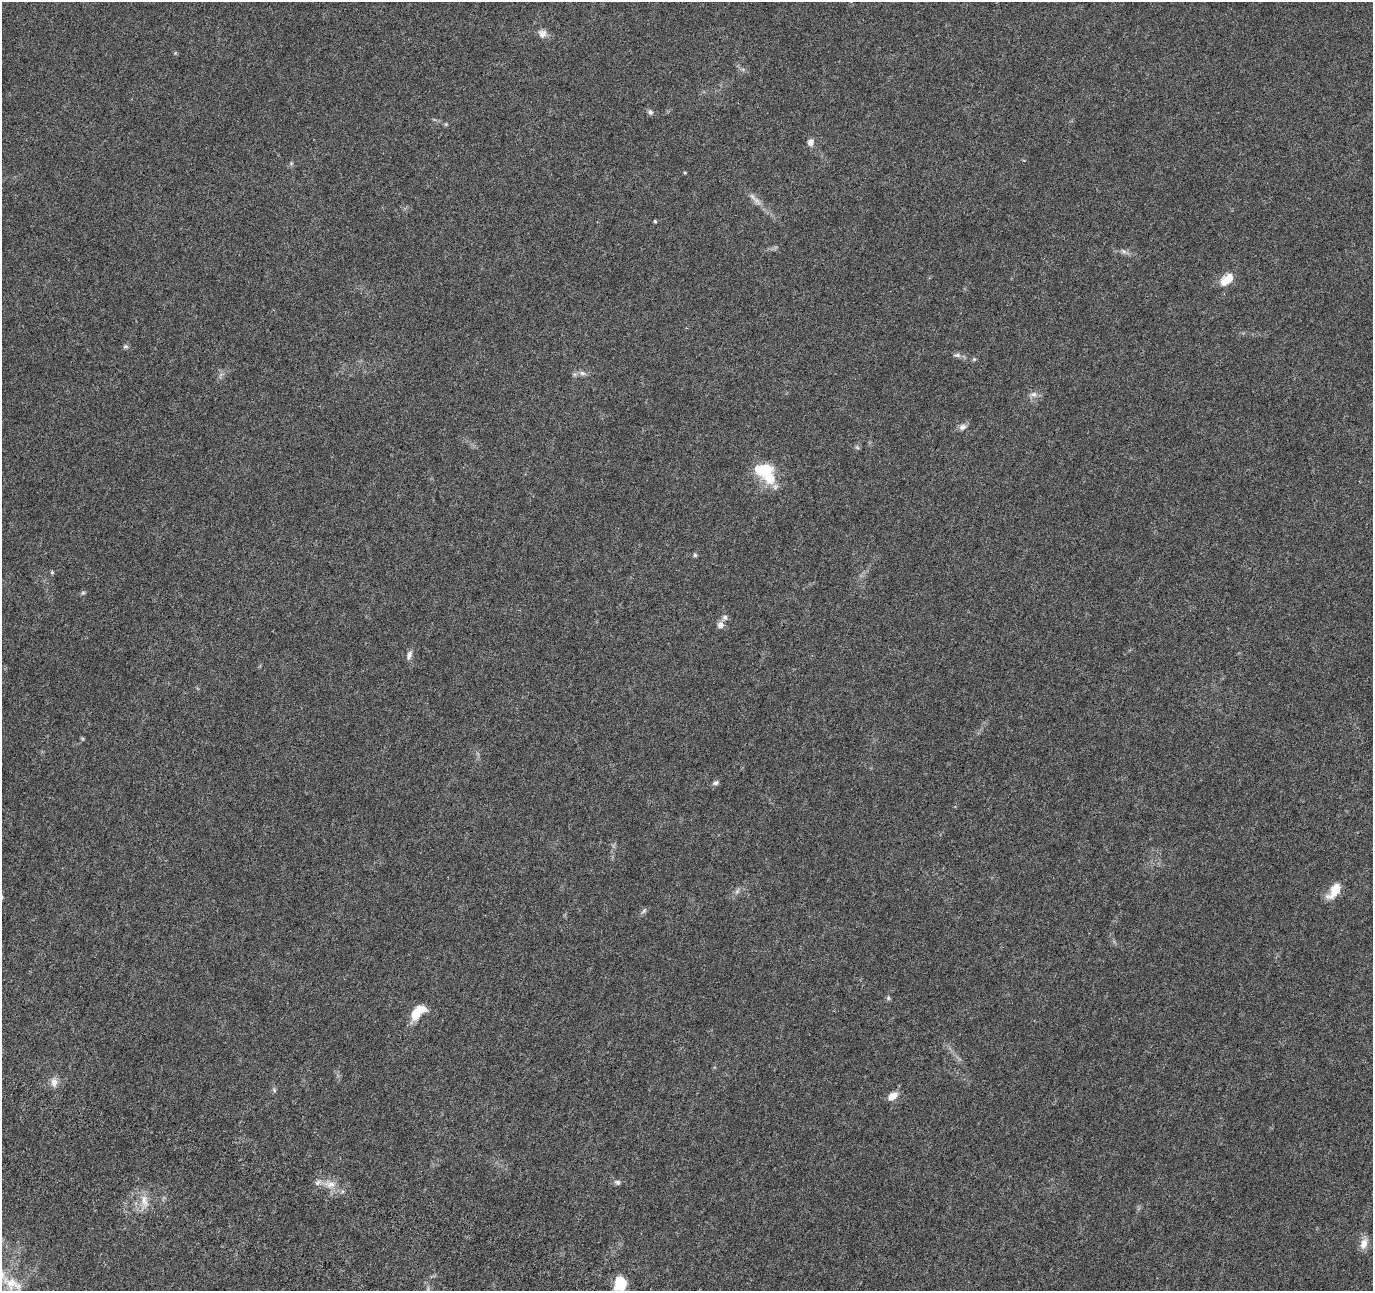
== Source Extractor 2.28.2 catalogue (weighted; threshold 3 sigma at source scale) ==
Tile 7 of 4 x 4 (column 3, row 2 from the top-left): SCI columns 2934-4304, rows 2982-4270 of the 5873 x 6022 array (HDU 1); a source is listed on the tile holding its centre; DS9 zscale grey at full resolution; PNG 1375 x 1293 px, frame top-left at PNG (2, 2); no overlay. Nothing masked; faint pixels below the display range render black.
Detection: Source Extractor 2.28.2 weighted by HDU 2 'WHT'; one run over the whole footprint, this tile lists its part. Background 0.00921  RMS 0.0012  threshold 0.00494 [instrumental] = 3 sigma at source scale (4.09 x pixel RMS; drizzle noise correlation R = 1.36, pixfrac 0.8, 0.0396/0.0396 arcsec/px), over >= 5 px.
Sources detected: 41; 2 inside a brighter object's white glare — not listed; the other 39 listed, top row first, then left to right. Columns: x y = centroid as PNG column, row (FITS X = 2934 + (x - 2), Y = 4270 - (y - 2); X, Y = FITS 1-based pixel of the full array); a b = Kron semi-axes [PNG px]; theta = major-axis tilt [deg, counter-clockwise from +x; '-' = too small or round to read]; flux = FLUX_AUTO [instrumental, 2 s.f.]
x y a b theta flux
542 33 11 11 - 0.64
650 112 8 6 -43 0.25
446 124 5 5 - 0.12
810 142 9 8 - 0.5
291 163 6 4 0 0.15
685 173 5 3 - 0.096
756 200 14 7 -50 0.64
655 221 3 3 - 0.16
1123 251 10 5 -27 0.32
1227 279 18 10 41 1.7
125 346 7 5 1 0.21
957 355 11 6 -5 0.35
974 359 6 5 - 0.15
582 373 9 6 -15 0.35
1033 395 10 7 -10 0.48
962 427 10 8 25 0.45
857 447 6 5 - 0.17
768 476 26 19 -61 3.2
695 555 6 4 -77 0.17
52 572 5 4 - 0.13
83 593 6 5 - 0.17
725 617 8 7 - 0.32
720 625 8 7 - 0.57
409 655 12 6 69 0.45
715 783 8 6 24 0.27
737 891 7 4 1 0.22
1334 891 21 10 54 1.9
644 911 10 5 52 0.25
888 998 6 5 - 0.18
417 1012 19 9 44 2.7
54 1082 13 9 -87 0.75
274 1090 7 4 -47 0.17
892 1096 13 8 36 0.92
617 1182 9 7 -19 0.3
330 1184 13 8 14 0.84
144 1200 18 9 -78 1.2
1364 1244 16 9 72 0.87
12 1284 35 18 -28 3.6
620 1284 14 11 87 3.4
Isophote crosses this tile's border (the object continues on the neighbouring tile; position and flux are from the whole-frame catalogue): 2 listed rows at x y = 12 1284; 620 1284